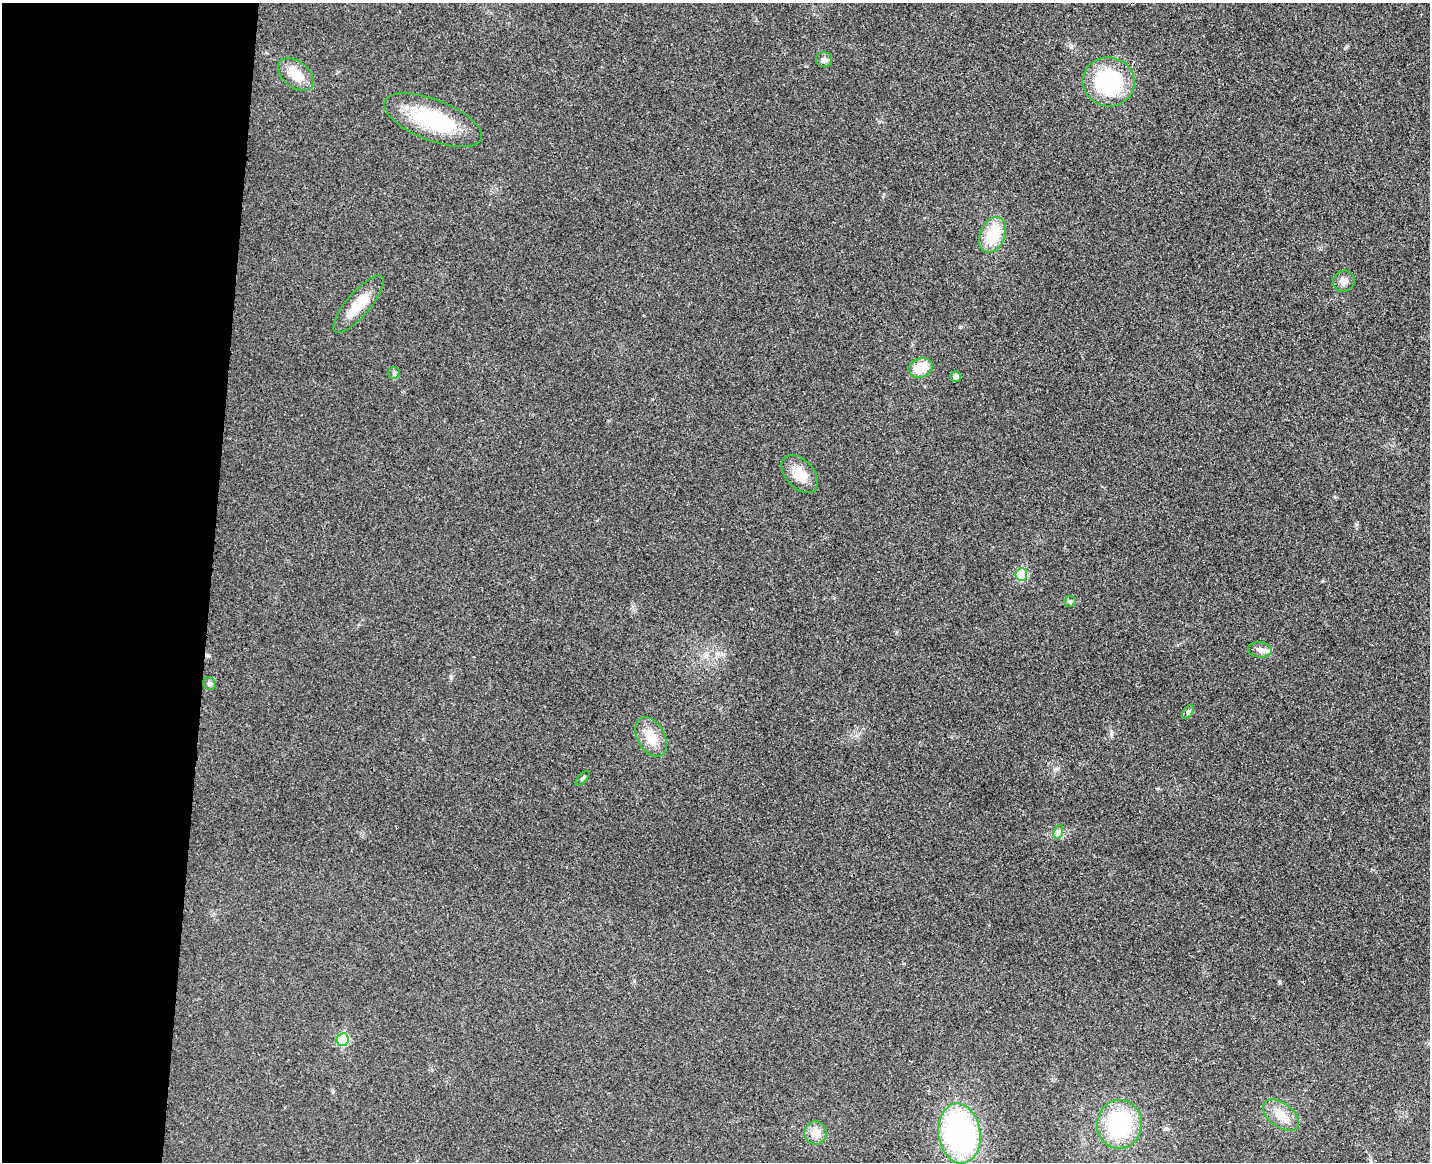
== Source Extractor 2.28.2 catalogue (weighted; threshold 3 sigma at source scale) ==
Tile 4 of 3 x 4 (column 1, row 2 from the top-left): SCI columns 169-1596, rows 2331-3490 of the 4732 x 4672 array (HDU 1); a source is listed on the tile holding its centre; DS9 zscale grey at full resolution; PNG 1432 x 1164 px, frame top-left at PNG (2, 3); each listed source drawn as its Kron ellipse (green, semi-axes under 4 px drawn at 4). Shown black and unused: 15% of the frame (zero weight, under 3 of 4 exposures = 6% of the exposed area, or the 3 px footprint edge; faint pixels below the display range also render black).
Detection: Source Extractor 2.28.2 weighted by HDU 2 'WHT'; one run over the whole footprint, this tile lists its part. Background 0.0215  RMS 0.0063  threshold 0.0286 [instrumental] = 3 sigma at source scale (4.5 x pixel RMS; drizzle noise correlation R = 1.50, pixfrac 1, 0.05/0.05 arcsec/px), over >= 5 px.
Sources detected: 24; all 24 listed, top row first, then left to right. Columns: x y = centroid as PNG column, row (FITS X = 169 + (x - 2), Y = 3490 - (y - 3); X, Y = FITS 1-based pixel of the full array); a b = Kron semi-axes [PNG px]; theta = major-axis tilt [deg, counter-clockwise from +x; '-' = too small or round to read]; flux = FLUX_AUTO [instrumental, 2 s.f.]
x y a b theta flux
824 60 8 7 - 2.8
296 74 20 13 -39 13
1109 82 26 24 -13 59
433 120 52 20 -21 54
993 235 18 12 68 26
1344 281 11 10 - 3.7
358 304 36 12 50 18
921 368 12 9 18 15
394 373 6 6 - 1.2
956 376 5 5 - 2.6
800 474 22 14 -47 12
1021 574 6 6 - 27
1070 601 6 5 - 1.2
1260 650 12 7 -6 3.2
209 684 7 6 - 1.6
1188 712 8 4 53 1.3
651 737 21 13 -60 14
582 778 9 4 47 1.1
1058 832 7 4 72 1.5
343 1040 6 6 - 32
1281 1115 21 12 -37 11
1119 1124 24 22 86 68
815 1133 11 11 - 7.8
959 1133 30 21 -82 150
Unlisted compact peaks at least as high as the median listed source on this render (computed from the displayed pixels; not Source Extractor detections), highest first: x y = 1356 524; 1279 982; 1346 47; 1322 581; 1111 734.